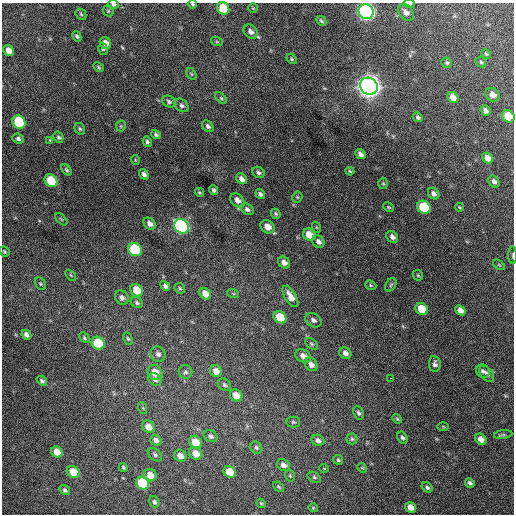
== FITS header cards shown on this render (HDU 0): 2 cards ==
NAXIS1  =                  512 / Axis length
NAXIS2  =                  512 / Axis length

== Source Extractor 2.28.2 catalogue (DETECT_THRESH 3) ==
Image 512 x 512 px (HDU 0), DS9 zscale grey, 1 PNG px = 1 image px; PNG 516 x 516 px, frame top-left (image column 1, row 512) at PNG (2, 3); each listed source drawn as its Kron ellipse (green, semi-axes under 4 px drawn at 4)
Background 854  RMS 28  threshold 85.2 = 3 sigma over >= 5 px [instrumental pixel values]
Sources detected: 150; all 150 listed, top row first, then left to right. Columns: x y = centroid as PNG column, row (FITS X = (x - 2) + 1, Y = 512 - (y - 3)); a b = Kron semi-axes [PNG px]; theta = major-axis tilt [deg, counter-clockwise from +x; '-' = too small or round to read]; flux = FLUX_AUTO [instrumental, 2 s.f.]
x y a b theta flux
113 4 5 4 - 4.2e+03
193 4 4 3 - 2.6e+03
409 4 6 4 -2 3.5e+03
223 8 7 6 - 5.6e+04
253 8 4 4 - 2.0e+03
108 11 6 5 - 2.5e+03
366 12 8 7 - 7.6e+05
406 12 9 6 -48 8.8e+03
81 14 6 4 -44 2.7e+03
321 21 5 3 - 2.9e+03
251 32 8 6 -45 8.5e+03
77 36 6 4 -61 3.6e+03
217 42 6 4 -19 2.2e+03
105 43 6 5 - 1.3e+04
103 49 6 4 -73 2.8e+03
8 51 6 4 -60 1.4e+04
486 54 5 4 - 2.3e+03
292 59 6 4 -48 3.0e+03
481 62 6 4 -46 2.6e+03
447 63 5 5 - 2.9e+03
99 67 6 4 -30 2.5e+03
191 74 6 4 -59 2.6e+03
369 86 9 8 - 2.1e+06
492 95 7 6 - 1.2e+04
221 98 7 4 -45 3.2e+03
453 98 6 5 - 1.5e+04
169 102 7 5 -28 5.0e+03
182 105 8 5 -43 4.9e+03
486 111 5 4 - 6.6e+03
508 116 6 5 - 4.0e+04
418 117 5 4 - 4.2e+03
19 122 7 6 - 1.2e+05
121 126 5 5 - 2.3e+03
208 126 6 5 - 5.4e+03
80 129 6 5 - 3.0e+03
156 134 5 4 - 4.1e+03
58 137 6 4 -60 3.5e+03
18 139 6 5 - 5.0e+03
50 140 4 4 - 1.8e+03
147 142 5 4 - 3.7e+03
360 154 5 4 - 7.5e+03
487 158 6 5 - 1.3e+04
135 160 5 3 - 1.5e+03
66 170 7 4 -53 3.2e+03
350 171 4 3 - 2.3e+03
258 172 7 5 -32 4.3e+03
144 174 6 4 -52 5.8e+03
242 179 6 4 -42 8.2e+03
51 181 7 6 - 6.5e+04
494 181 6 5 - 6.3e+03
383 183 6 5 - 2.7e+03
214 190 5 3 - 4.3e+03
199 192 5 4 - 2.3e+03
260 194 5 4 - 4.3e+03
434 194 6 5 - 7.1e+03
297 197 5 5 - 2.4e+03
237 200 8 6 -45 1.1e+04
389 207 6 4 -26 2.2e+03
424 207 7 6 - 1.0e+05
460 207 4 3 - 2.3e+03
247 209 7 5 -34 5.4e+03
276 214 5 4 - 2.9e+03
61 219 7 3 -45 2.2e+03
150 224 7 5 -46 8.8e+03
182 226 8 6 -41 4.3e+05
267 227 7 6 - 1.9e+04
316 227 5 3 - 2.0e+03
309 235 7 5 -40 2.4e+04
392 237 6 5 - 7.5e+03
318 242 6 5 - 7.8e+03
135 250 7 6 - 1.4e+05
4 251 5 4 - 2.8e+03
513 255 9 3 -88 2.9e+03
284 262 6 5 - 9.7e+03
499 265 7 3 -36 2.2e+03
71 275 6 2 -45 1.6e+03
418 275 6 4 -45 2.3e+03
40 284 7 5 -54 2.8e+03
371 285 6 4 -22 2.6e+03
391 285 7 5 58 3.2e+03
165 286 5 4 - 5.7e+03
180 288 6 4 -46 3.1e+03
137 290 7 5 -45 3.7e+04
233 293 6 4 -19 2.4e+03
205 294 6 5 - 1.7e+04
290 296 12 5 -59 1.7e+04
122 298 8 6 -50 7.0e+03
137 303 6 5 - 3.9e+03
422 309 6 5 - 4.4e+04
460 310 6 4 -41 1.1e+04
280 317 7 5 -40 4.6e+04
313 320 9 6 -33 6.5e+03
26 335 5 4 - 7.3e+03
84 338 6 4 -44 3.3e+03
128 338 6 4 -63 2.9e+03
98 343 7 6 - 7.0e+04
311 344 7 5 -40 3.3e+03
345 353 6 5 - 8.0e+03
158 354 8 7 - 7.1e+03
303 356 8 6 -32 1.1e+04
435 364 8 6 -82 6.8e+03
311 365 7 6 - 8.6e+03
216 371 6 5 - 1.3e+04
483 371 7 6 - 5.2e+03
155 372 8 7 - 2.7e+04
185 372 7 6 - 4.6e+03
487 374 9 6 -50 6.2e+03
391 378 3 2 - 4.5e+03
155 379 7 5 -37 5.3e+03
42 381 6 4 -40 4.3e+03
224 385 7 6 - 4.3e+03
236 395 7 5 -39 2.1e+04
143 408 6 4 -71 2.0e+03
359 413 7 5 -64 4.4e+03
397 419 5 4 - 2.3e+03
293 422 6 5 - 2.7e+03
443 426 6 4 -1 2.2e+03
148 427 7 6 - 1.8e+04
503 435 9 4 8 3.7e+03
210 436 7 5 -32 5.6e+03
402 437 6 5 - 4.5e+03
352 439 5 5 - 3.3e+03
481 439 6 5 - 1.3e+04
156 440 6 5 - 7.6e+03
318 440 6 5 - 6.8e+03
195 442 7 6 - 3.4e+04
256 447 6 5 - 3.8e+03
57 452 6 5 - 2.6e+04
196 454 7 6 - 2.0e+04
155 455 8 5 -39 4.3e+03
180 456 6 6 - 1.3e+04
338 460 5 5 - 2.8e+03
284 465 7 5 -32 9.4e+03
123 467 4 3 - 2.6e+03
324 468 5 3 - 1.4e+03
362 468 5 4 - 2.2e+03
73 472 7 5 -29 3.4e+04
230 472 6 5 - 3.4e+04
150 475 6 6 - 1.9e+04
290 476 6 4 -77 2.7e+03
314 477 7 5 -30 3.1e+03
143 483 7 6 - 1.3e+05
470 483 5 4 - 5.0e+03
278 487 6 3 -39 2.2e+03
427 487 6 4 -34 4.3e+03
65 490 6 4 -36 3.9e+03
154 502 6 5 - 4.8e+03
261 503 5 4 - 2.2e+03
411 507 6 5 - 1.8e+04
313 508 4 4 - 1.9e+03
At the frame edge (FLAGS 8, measured only in part): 7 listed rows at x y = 113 4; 193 4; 409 4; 223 8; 366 12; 508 116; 513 255